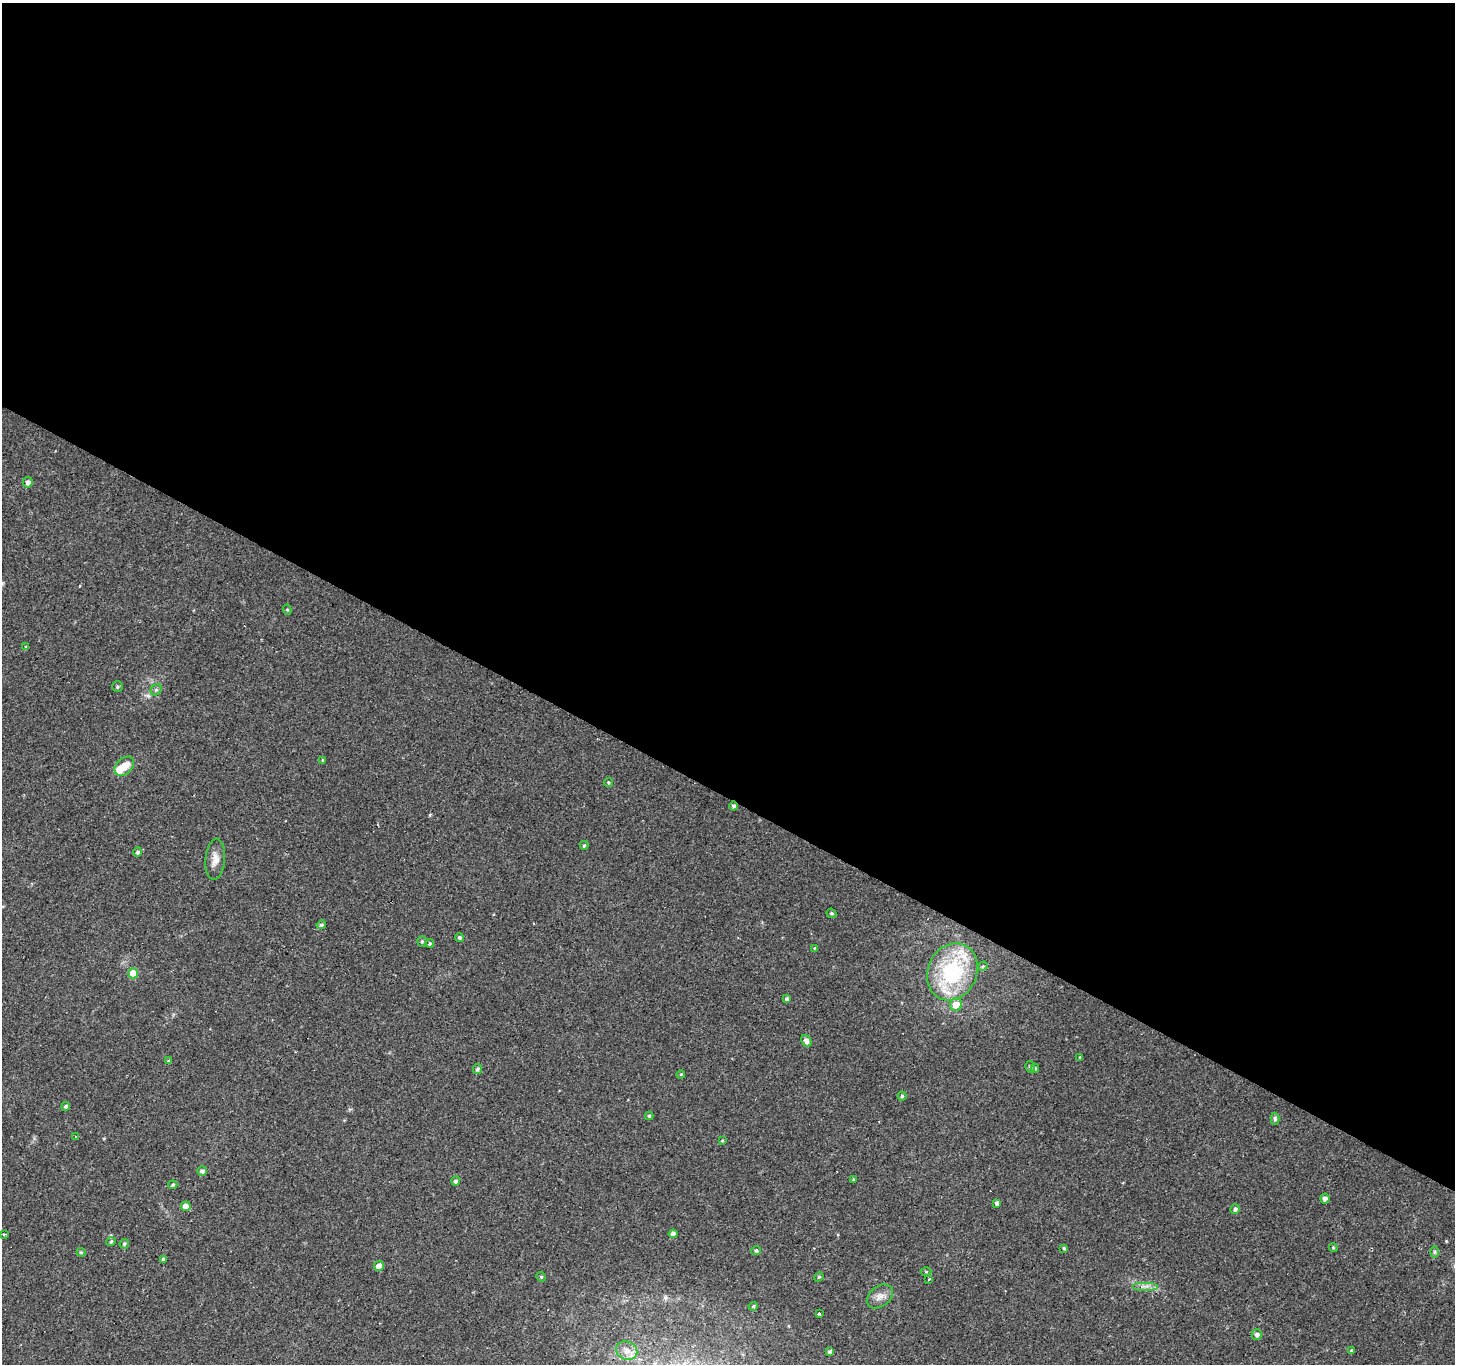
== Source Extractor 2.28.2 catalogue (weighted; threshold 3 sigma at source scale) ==
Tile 3 of 4 x 4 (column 3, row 1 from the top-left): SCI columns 2909-4361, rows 4346-5707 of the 5813 x 5898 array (HDU 1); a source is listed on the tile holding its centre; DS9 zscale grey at full resolution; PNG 1457 x 1366 px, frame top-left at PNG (2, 3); each listed source drawn as its Kron ellipse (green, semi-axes under 4 px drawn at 4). Shown black and unused: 58% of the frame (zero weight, under 2 of 3 exposures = <1% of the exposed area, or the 3 px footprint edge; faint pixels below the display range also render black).
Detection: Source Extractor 2.28.2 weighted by HDU 2 'WHT'; one run over the whole footprint, this tile lists its part. Background 0.0542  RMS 0.0044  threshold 0.0198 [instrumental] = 3 sigma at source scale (4.5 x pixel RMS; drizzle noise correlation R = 1.50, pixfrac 1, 0.0396/0.0396 arcsec/px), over >= 5 px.
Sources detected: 71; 1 inside a brighter object's white glare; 3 cosmic-ray / hot-pixel residue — neither listed nor drawn; the other 67 listed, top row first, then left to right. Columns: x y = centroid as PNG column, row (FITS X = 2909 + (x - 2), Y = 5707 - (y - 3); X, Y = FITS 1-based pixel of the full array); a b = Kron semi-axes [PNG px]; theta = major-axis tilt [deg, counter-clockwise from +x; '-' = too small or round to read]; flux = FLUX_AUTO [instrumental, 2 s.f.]
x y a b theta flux
28 482 5 5 - 1.7
287 610 5 4 - 0.62
26 647 4 4 - 0.57
117 686 5 5 - 0.73
156 690 6 5 - 0.83
323 760 3 3 - 0.59
124 766 11 7 44 6.1
608 782 4 4 - 0.52
734 806 4 4 - 1.1
584 845 4 4 - 0.76
137 852 4 4 - 1.1
215 859 20 9 85 3.9
831 913 5 4 - 0.7
321 925 5 4 - 0.83
459 938 4 4 - 1
422 941 5 4 - 0.63
430 943 4 3 - 0.82
815 948 3 3 - 0.47
983 966 5 4 - 0.56
952 972 29 24 65 41
133 973 5 5 - 9.8
787 999 4 4 - 1.1
956 1005 6 6 - 5.2
806 1041 6 4 -67 2.5
1080 1057 4 3 - 0.41
168 1061 4 3 - 0.53
1030 1067 6 4 -74 0.71
1035 1068 4 4 - 0.58
477 1069 5 4 - 1.1
681 1074 4 3 - 0.41
902 1096 4 4 - 0.69
66 1106 4 4 - 1.2
649 1116 4 4 - 0.58
1275 1119 6 4 90 1.1
75 1137 3 2 - 0.51
722 1140 3 3 - 0.41
202 1171 5 5 - 1.4
853 1179 3 3 - 0.64
456 1181 4 4 - 1.1
173 1185 4 4 - 0.81
1325 1199 5 4 - 1.9
997 1203 4 4 - 1.5
186 1206 5 5 - 4.4
1235 1209 5 4 - 1.2
673 1234 4 4 - 2
4 1235 3 2 - 0.55
111 1242 5 4 - 0.71
124 1244 5 4 - 0.93
1064 1248 4 3 - 0.57
1333 1248 4 3 - 0.49
756 1251 5 4 - 0.87
81 1252 4 3 - 0.43
1434 1252 6 4 -89 0.71
163 1259 3 3 - 0.51
379 1266 5 4 - 4.1
926 1272 5 3 - 0.41
541 1277 5 4 - 0.59
819 1277 5 4 - 0.54
929 1279 3 3 - 1.5
1145 1286 13 3 0 1.4
880 1296 14 10 37 3.3
753 1306 5 4 - 0.63
819 1314 3 2 - 0.52
1257 1335 5 5 - 1.6
627 1351 11 9 -24 3.3
1351 1351 3 3 - 0.68
829 1352 4 3 - 0.97
Overlapping masked pixels (flux is a lower limit): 1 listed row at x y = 734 806